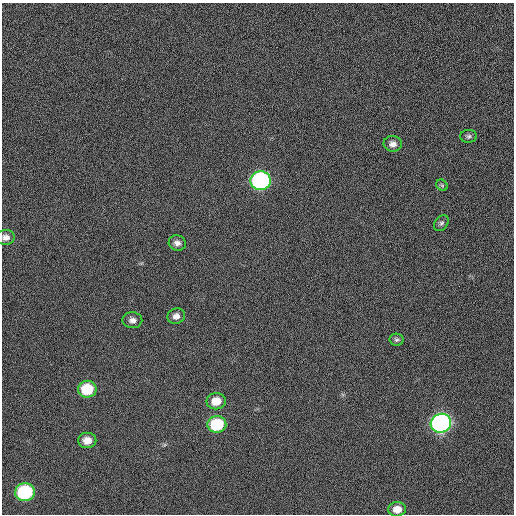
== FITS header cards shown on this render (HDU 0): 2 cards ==
NAXIS1  =                  512  /
NAXIS2  =                  512  /

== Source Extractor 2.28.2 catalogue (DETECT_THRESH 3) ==
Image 512 x 512 px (HDU 0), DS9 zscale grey, 1 PNG px = 1 image px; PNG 516 x 516 px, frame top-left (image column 1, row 512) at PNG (2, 3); each listed source drawn as its Kron ellipse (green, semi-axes under 4 px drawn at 4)
Background 105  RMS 12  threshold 35.3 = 3 sigma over >= 5 px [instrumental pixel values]
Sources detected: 17; all 17 listed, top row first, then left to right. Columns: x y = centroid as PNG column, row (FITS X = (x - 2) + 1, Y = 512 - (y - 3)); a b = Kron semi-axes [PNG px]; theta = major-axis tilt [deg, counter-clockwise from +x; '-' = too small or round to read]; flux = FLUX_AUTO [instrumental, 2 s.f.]
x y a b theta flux
469 136 8 6 1 2100
393 144 9 8 - 4300
261 181 10 9 - 160000
442 185 6 5 - 1300
441 223 9 6 52 2000
6 237 9 7 5 4300
177 243 8 7 - 3800
176 316 9 7 16 4200
132 320 10 8 -1 4000
396 340 7 6 - 1700
87 389 9 8 - 29000
216 401 9 8 - 11000
441 423 10 9 - 250000
217 424 9 8 - 42000
87 440 9 7 1 7400
25 492 10 9 - 70000
397 509 9 7 6 8400
At the frame edge (FLAGS 8, measured only in part): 1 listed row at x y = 6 237